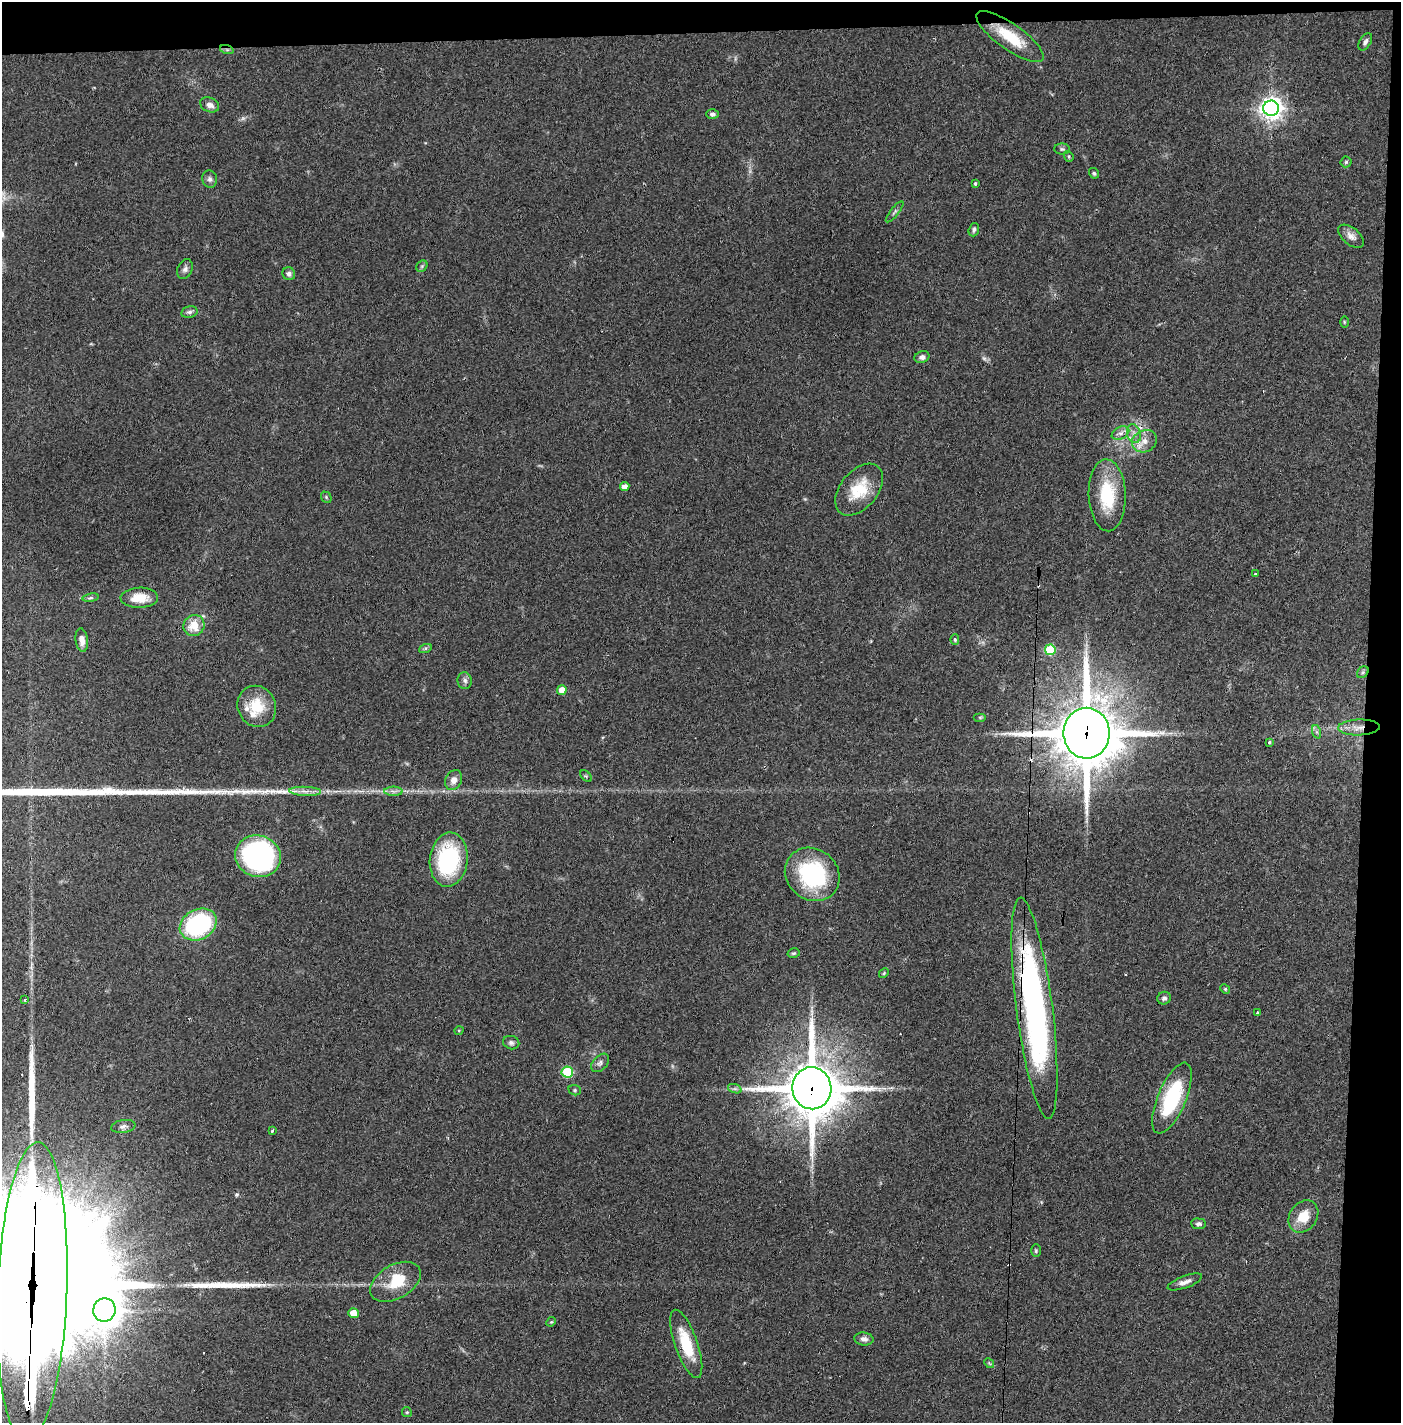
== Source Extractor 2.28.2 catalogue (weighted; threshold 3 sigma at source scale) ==
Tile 3 of 3 x 3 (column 3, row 1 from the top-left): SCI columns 2819-4217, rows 2842-4262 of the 4249 x 4272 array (HDU 1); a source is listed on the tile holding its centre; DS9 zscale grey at full resolution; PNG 1403 x 1425 px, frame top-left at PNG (2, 2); each listed source drawn as its Kron ellipse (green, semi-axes under 4 px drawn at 4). Shown black and unused: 5% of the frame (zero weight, under 2 of 3 exposures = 1% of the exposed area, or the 3 px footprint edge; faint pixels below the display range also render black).
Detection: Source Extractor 2.28.2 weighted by HDU 2 'WHT'; one run over the whole footprint, this tile lists its part. Background 0.0701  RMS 0.0061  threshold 0.0275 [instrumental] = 3 sigma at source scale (4.5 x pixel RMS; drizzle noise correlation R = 1.50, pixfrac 1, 0.05/0.05 arcsec/px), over >= 5 px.
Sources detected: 99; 2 too faint to see at this stretch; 1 inside a brighter object's white glare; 6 cosmic-ray / hot-pixel residue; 3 long thin detections or spike segments (spike, bleed or trail) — neither listed nor drawn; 4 inside a brighter listed object's ellipse — not listed separately; the other 83 listed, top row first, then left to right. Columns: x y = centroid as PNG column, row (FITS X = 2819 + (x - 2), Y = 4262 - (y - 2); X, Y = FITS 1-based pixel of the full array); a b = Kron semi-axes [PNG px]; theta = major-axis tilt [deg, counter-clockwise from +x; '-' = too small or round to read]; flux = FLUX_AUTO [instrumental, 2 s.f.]
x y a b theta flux
1010 37 40 13 -35 22
1365 42 9 5 60 2
227 50 7 4 -19 1.2
210 105 10 7 -27 3.4
1271 108 8 7 - 480
712 114 6 5 - 1.9
1062 149 8 5 0 1.2
1069 156 6 4 -70 0.79
1346 162 5 5 - 0.99
1094 173 5 4 - 1
210 179 9 7 -76 2.1
975 183 3 3 - 0.68
895 212 13 3 52 1.4
974 230 7 5 71 1.4
1351 236 15 8 -39 3.8
422 266 6 5 - 0.91
185 269 10 7 65 2.3
289 274 6 6 - 2
189 312 8 5 13 1.9
1344 322 5 3 - 0.57
922 357 7 6 - 2.1
1120 433 9 6 26 2.6
1134 434 9 7 -76 3
1144 441 13 10 28 6
625 487 5 4 - 5
859 490 30 18 51 20
1107 495 36 18 -88 30
326 497 6 4 -49 0.88
1256 574 3 3 - 2.2
91 598 8 4 9 1.2
139 598 19 10 2 11
194 625 11 10 - 11
82 640 11 6 -82 4.7
955 640 5 4 - 1.1
425 649 6 4 20 1.1
1050 650 5 5 - 31
1363 672 6 5 - 1.2
465 681 8 7 - 2.1
562 690 5 5 - 8.5
257 706 21 19 -64 18
980 717 6 4 0 0.83
1359 727 21 8 2 6.7
1317 732 7 4 -71 1.2
1087 733 25 23 -89 3900
1269 742 3 3 - 2.1
586 776 7 4 -45 0.79
454 780 10 8 64 4.2
305 791 16 4 -2 3.7
393 791 9 4 -1 1.9
258 856 23 20 -19 130
449 860 27 19 84 62
812 874 29 25 -39 61
198 925 19 15 28 69
794 953 6 4 15 0.93
884 973 5 4 - 0.74
1225 989 5 4 - 0.79
1164 998 7 6 - 1.9
25 1000 3 3 - 1.2
1034 1008 111 18 -83 210
1257 1013 3 2 - 1.1
459 1030 5 3 - 0.5
511 1043 8 6 -16 1.7
600 1063 11 7 46 2.1
567 1072 5 5 - 45
812 1088 21 19 -82 3100
735 1089 7 4 -18 1.3
575 1090 6 5 - 0.97
1172 1098 38 14 67 49
123 1126 12 6 8 2.4
273 1131 3 3 - 1.8
1303 1216 17 13 54 12
1198 1224 7 5 -5 1.8
1036 1251 6 5 - 0.94
395 1282 27 17 29 17
1185 1282 18 6 20 3.6
32 1292 149 35 88 68000
104 1310 12 11 - 970
353 1313 5 5 - 9.9
551 1322 5 4 - 0.67
864 1339 9 6 -8 2.6
686 1344 36 11 -71 23
989 1363 5 4 - 0.67
407 1412 5 4 - 0.8
Overlapping masked pixels (flux is a lower limit): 7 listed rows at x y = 1010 37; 227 50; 1359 727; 1087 733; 1034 1008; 812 1088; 32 1292
Isophote crosses this tile's border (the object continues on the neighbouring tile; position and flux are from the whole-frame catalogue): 1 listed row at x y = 32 1292
Unlisted compact peaks at least as high as the median listed source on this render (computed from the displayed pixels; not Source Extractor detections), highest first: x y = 284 792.